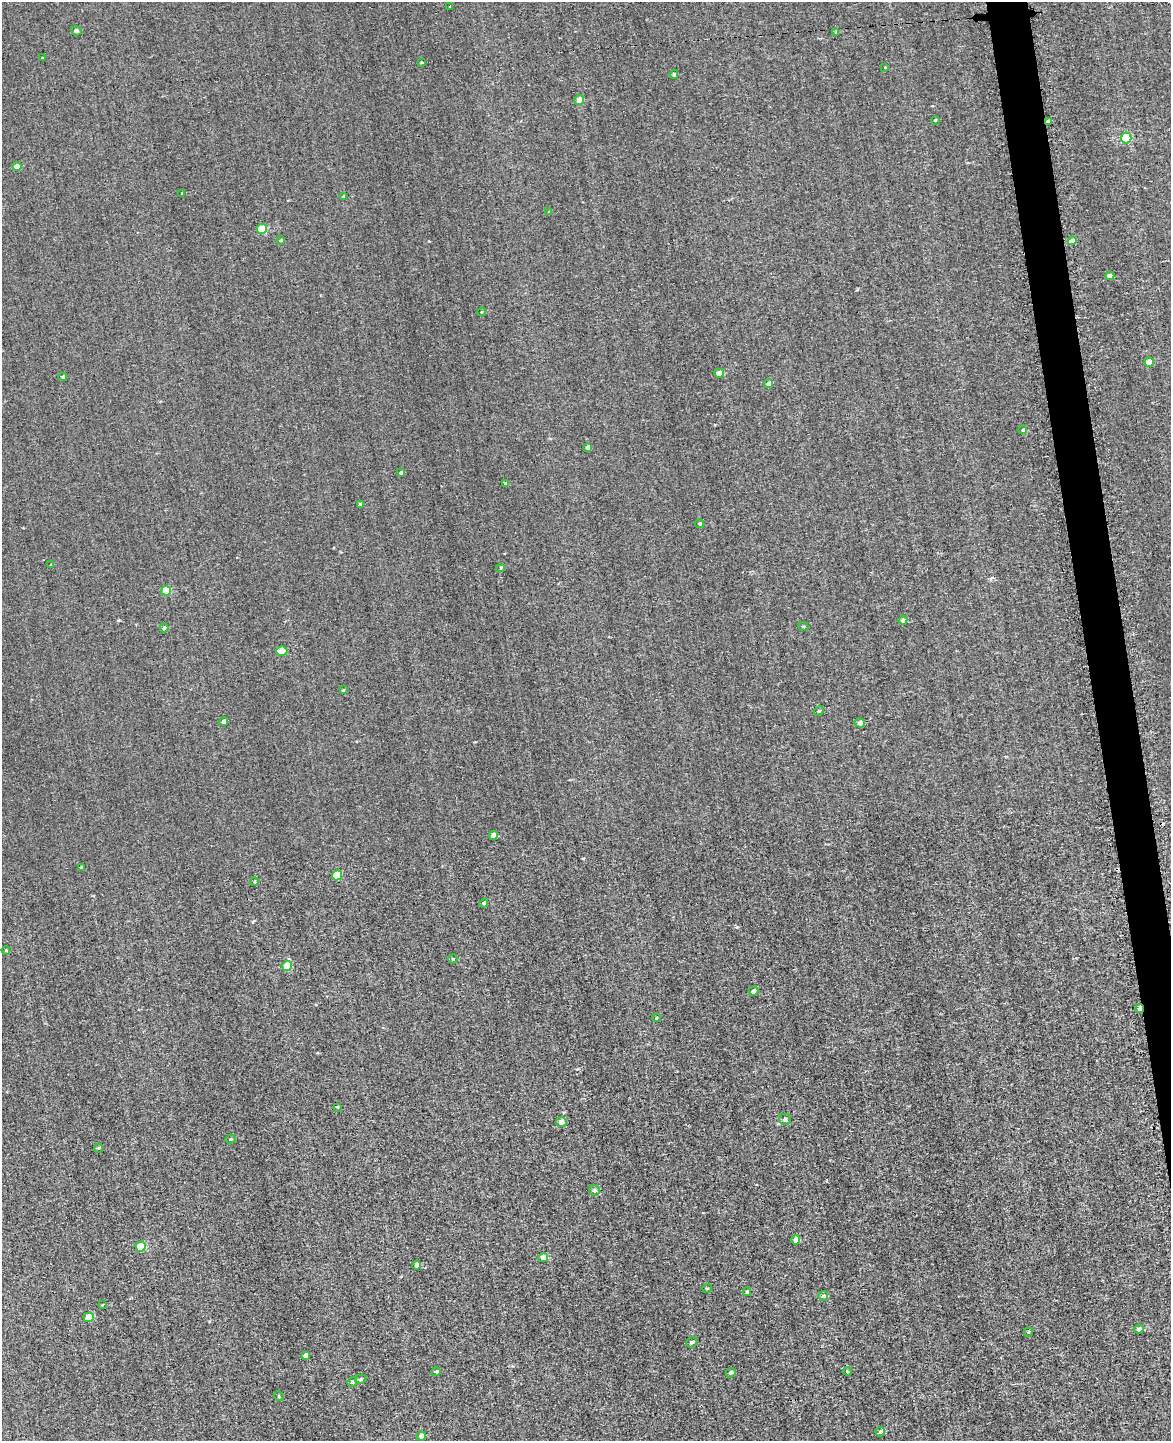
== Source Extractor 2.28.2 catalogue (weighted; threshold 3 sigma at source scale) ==
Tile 6 of 4 x 3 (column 2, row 2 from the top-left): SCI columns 1211-2379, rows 1917-3355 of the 4981 x 4952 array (HDU 1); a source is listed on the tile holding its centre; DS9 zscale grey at full resolution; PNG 1173 x 1443 px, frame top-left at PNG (2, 2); each listed source drawn as its Kron ellipse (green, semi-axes under 4 px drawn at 4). Shown black and unused: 3% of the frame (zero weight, under 2 of 3 exposures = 12% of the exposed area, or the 3 px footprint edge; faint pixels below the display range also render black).
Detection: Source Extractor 2.28.2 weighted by HDU 2 'WHT'; one run over the whole footprint, this tile lists its part. Background 0.58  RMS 3.4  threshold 15.2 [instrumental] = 3 sigma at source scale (4.5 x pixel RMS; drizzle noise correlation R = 1.50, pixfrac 1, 0.05/0.05 arcsec/px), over >= 5 px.
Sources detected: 79; all 79 listed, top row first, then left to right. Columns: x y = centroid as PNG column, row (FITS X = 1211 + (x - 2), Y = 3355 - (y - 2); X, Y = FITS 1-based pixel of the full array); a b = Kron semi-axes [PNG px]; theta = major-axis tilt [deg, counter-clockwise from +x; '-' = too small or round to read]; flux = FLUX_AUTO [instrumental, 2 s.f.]
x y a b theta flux
450 7 3 2 - 280
76 31 5 4 - 910
836 32 4 3 - 350
42 58 3 2 - 200
422 62 3 3 - 3100
885 67 3 3 - 230
674 74 4 3 - 520
579 100 5 4 - 2900
935 120 3 3 - 350
1048 121 3 3 - 810
1126 138 5 5 - 20000
17 167 4 4 - 3600
182 193 3 3 - 520
343 196 4 3 - 460
549 212 4 2 - 230
262 229 5 5 - 11000
281 240 4 4 - 350
1072 241 4 4 - 3600
1110 276 4 4 - 1400
481 312 4 3 - 220
1149 362 5 4 - 3400
719 373 5 4 - 5500
63 377 4 3 - 660
769 384 4 4 - 2100
1023 430 4 4 - 720
588 447 4 3 - 1100
401 473 4 3 - 630
506 483 4 3 - 1000
360 505 4 4 - 1200
699 524 5 3 - 350
51 565 4 3 - 360
500 568 4 4 - 500
166 591 5 4 - 8200
903 620 4 4 - 1100
803 626 5 3 - 280
164 628 4 3 - 740
282 651 5 5 - 8400
343 690 3 3 - 280
819 711 5 4 - 440
224 721 4 4 - 1400
860 723 5 4 - 1200
493 836 4 4 - 3500
81 867 3 2 - 250
337 875 5 5 - 11000
254 882 4 4 - 410
484 903 4 4 - 760
6 950 4 3 - 370
453 959 4 4 - 360
287 966 5 5 - 10000
753 991 5 4 - 1400
1139 1008 4 3 - 2900
656 1018 4 2 - 230
337 1107 4 3 - 400
785 1119 6 5 - 1000
561 1122 5 5 - 1900
230 1139 5 4 - 410
98 1148 4 4 - 380
594 1190 6 5 - 850
796 1240 5 4 - 2500
141 1246 5 5 - 9000
543 1258 5 4 - 4400
417 1265 4 4 - 1500
707 1288 5 3 - 230
747 1292 4 4 - 470
823 1296 5 5 - 870
102 1305 3 2 - 230
89 1317 5 5 - 6700
1139 1329 4 4 - 1100
1028 1332 5 4 - 490
692 1342 6 4 36 750
306 1355 4 4 - 1200
847 1371 4 3 - 300
436 1372 5 4 - 530
731 1373 5 4 - 640
361 1379 6 4 16 420
352 1382 5 4 - 630
279 1396 5 4 - 370
880 1432 5 4 - 800
421 1436 4 4 - 1500
Overlapping masked pixels (flux is a lower limit): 2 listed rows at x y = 1048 121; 1139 1008